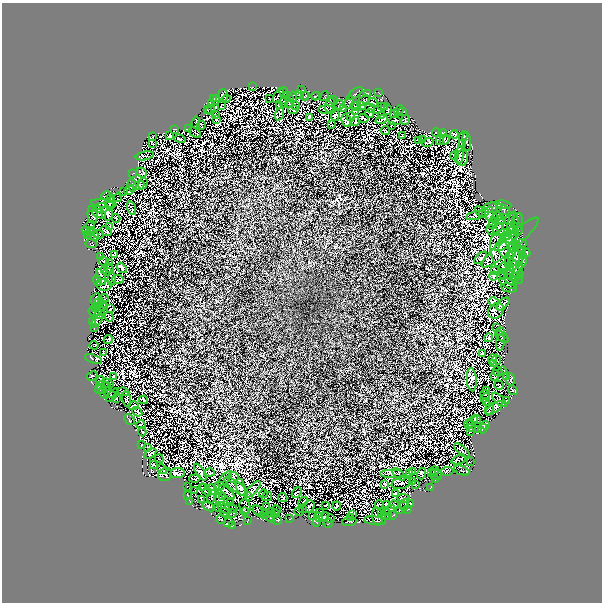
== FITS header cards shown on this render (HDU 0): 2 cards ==
NAXIS1  =                  600 /
NAXIS2  =                  600 /

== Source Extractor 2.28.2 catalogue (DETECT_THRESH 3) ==
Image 600 x 600 px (HDU 0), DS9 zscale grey, 1 PNG px = 1 image px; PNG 604 x 604 px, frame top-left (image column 1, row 600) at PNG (2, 3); each listed source drawn as its Kron ellipse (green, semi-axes under 4 px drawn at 4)
Background 0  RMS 9.8e-04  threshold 0.00295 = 3 sigma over >= 5 px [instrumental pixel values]
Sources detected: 366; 7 with non-positive FLUX_AUTO (blend fragments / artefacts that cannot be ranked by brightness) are neither listed nor drawn; the other 359 listed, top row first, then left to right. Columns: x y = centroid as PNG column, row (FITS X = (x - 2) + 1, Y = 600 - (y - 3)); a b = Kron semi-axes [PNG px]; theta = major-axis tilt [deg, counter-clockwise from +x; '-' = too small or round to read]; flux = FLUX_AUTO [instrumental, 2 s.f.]
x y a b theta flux
253 87 2 2 - 0.041
301 90 2 2 - 0.042
284 92 5 3 - 0.13
355 93 8 2 39 0.024
367 93 4 2 - 0.063
379 93 3 2 - 0.059
223 95 6 5 - 0.097
278 95 8 3 60 0.093
300 95 3 2 - 0.061
305 96 4 3 - 0.015
316 96 4 2 - 0.046
324 96 5 2 - 0.1
288 97 6 3 -39 0.077
293 97 5 3 - 0.0082
213 98 3 2 - 0.037
217 98 3 3 - 0.051
227 98 4 3 - 0.082
269 99 4 2 - 0.032
333 100 4 4 - 0.11
364 101 7 2 33 0.024
349 102 7 3 77 0.1
373 102 5 2 - 0.06
211 103 4 3 - 0.081
284 103 5 2 - 0.08
289 104 4 3 - 0.095
279 105 4 2 - 0.06
296 105 3 2 - 0.07
330 105 7 4 72 0.28
339 105 5 2 - 0.11
221 106 4 2 - 0.038
361 106 4 2 - 0.074
384 106 3 2 - 0.03
356 107 5 3 - 0.088
382 107 4 2 - 0.034
214 108 4 2 - 0.058
370 108 5 3 - 0.1
293 109 5 3 - 0.073
344 109 3 2 - 0.076
207 110 4 2 - 0.057
210 110 5 2 - 0.0023
327 110 9 4 -2 0.085
378 110 2 2 - 0.049
388 110 5 3 - 0.064
399 110 6 2 67 0.091
356 111 4 3 - 0.091
403 112 3 2 - 0.048
369 113 5 2 - 0.089
216 114 3 2 - 0.052
279 114 7 4 70 0.087
393 114 3 2 - 0.087
335 115 5 4 - 0.051
381 116 3 2 - 0.025
309 117 3 2 - 0.062
351 117 4 2 - 0.04
363 118 5 3 - 0.06
216 119 3 2 - 0.032
381 120 6 3 19 0.015
406 120 5 3 - 0.029
346 121 6 4 -64 0.098
395 121 6 3 -1 0.11
196 122 6 2 83 0.027
355 122 4 2 - 0.052
202 125 4 3 - 0.078
331 125 2 2 - 0.04
391 126 2 2 - 0.033
188 128 3 2 - 0.057
174 129 4 3 - 0.079
386 131 4 2 - 0.057
195 132 7 2 -38 0.075
437 133 4 2 - 0.032
443 133 4 3 - 0.079
454 134 4 4 - 0.063
170 135 3 2 - 0.04
152 136 3 2 - 0.032
402 136 3 2 - 0.049
463 136 5 2 - 0.082
180 139 5 2 - 0.067
418 140 3 2 - 0.047
422 140 2 2 - 0.023
440 140 5 3 - 0.056
444 140 5 4 - 0.1
427 142 6 3 15 0.12
467 142 9 2 -83 0.049
153 143 3 2 - 0.065
463 143 3 2 - 0.037
459 155 9 4 84 0.11
145 156 9 2 11 0.06
454 156 4 3 - 0.045
463 158 8 5 -89 0.14
142 172 5 4 - 0.093
133 173 3 2 - 0.041
143 184 6 4 62 0.087
132 185 6 4 -83 0.072
139 185 6 4 25 0.19
129 190 5 2 - 0.027
124 192 3 2 - 0.038
106 196 5 2 - 0.053
118 198 4 2 - 0.024
111 199 4 2 - 0.079
104 204 13 4 -7 0.13
109 205 5 2 - 0.021
503 205 8 3 -8 0.091
101 208 7 5 2 0.22
132 208 7 2 -72 0.032
492 208 10 5 4 0.21
503 209 7 4 -32 0.24
481 212 6 2 -39 0.023
107 213 7 5 -73 0.041
484 213 5 3 - 0.088
99 214 8 3 -23 0.076
489 214 7 4 -86 0.19
93 215 9 5 -85 0.037
498 215 3 2 - 0.057
475 216 8 3 14 0.14
116 218 4 2 - 0.048
495 219 5 3 - 0.039
501 220 5 3 - 0.085
509 221 9 4 62 0.091
517 221 8 5 70 0.14
513 224 12 5 84 0.35
90 225 5 2 - 0.092
493 225 3 2 - 0.05
110 226 4 2 - 0.059
499 226 8 4 60 0.14
518 226 4 3 - 0.071
503 230 11 6 1 0.18
518 230 6 3 76 0.16
86 231 5 2 - 0.062
106 231 6 3 -36 0.091
493 231 7 4 -32 0.11
91 232 4 2 - 0.011
508 233 3 2 - 0.07
513 233 6 6 - 0.16
99 234 5 3 - 0.12
88 235 3 2 - 0.062
91 236 3 2 - 0.04
95 236 5 3 - 0.056
505 237 5 4 - 0.065
506 241 14 5 42 0.22
510 243 37 7 40 0.42
92 244 6 2 -10 0.082
521 244 6 5 - 0.054
518 245 3 2 - 0.044
513 248 9 3 78 0.13
521 250 3 2 - 0.044
500 251 19 9 -80 0.55
507 251 9 7 -50 0.24
526 253 4 3 - 0.027
114 254 3 2 - 0.045
523 256 3 2 - 0.047
100 257 3 2 - 0.039
515 257 10 7 -62 0.2
481 258 8 3 44 0.07
509 259 8 2 81 0.097
103 261 5 2 - 0.066
522 262 8 4 62 0.28
110 263 4 2 - 0.031
509 266 4 3 - 0.036
109 268 5 2 - 0.077
122 268 6 2 -52 0.049
503 268 5 3 - 0.085
515 268 10 2 -71 0.13
104 270 2 2 - 0.02
494 270 3 2 - 0.047
107 271 3 2 - 0.04
510 271 3 2 - 0.059
518 273 11 2 70 0.22
521 274 3 2 - 0.035
504 275 4 3 - 0.066
509 275 2 2 - 0.031
494 276 4 3 - 0.049
101 277 8 2 -69 0.21
112 279 6 3 85 0.09
118 279 6 3 -5 0.07
517 279 7 3 -34 0.11
511 280 8 3 -38 0.13
97 281 5 2 - 0.11
508 283 9 4 -22 0.19
104 285 7 5 -8 0.13
509 288 8 4 -11 0.12
104 298 4 2 - 0.074
95 299 6 2 58 0.097
99 302 5 2 - 0.042
494 302 5 4 - 0.082
104 304 3 2 - 0.07
503 304 8 4 46 0.11
101 306 7 3 1 0.043
95 307 3 2 - 0.062
110 309 3 2 - 0.05
496 311 9 7 43 0.19
95 312 6 4 -12 0.052
99 314 5 2 - 0.0072
109 317 5 2 - 0.0086
97 320 8 3 56 0.14
93 322 3 2 - 0.039
95 327 3 2 - 0.046
497 327 4 2 - 0.031
501 332 3 2 - 0.055
502 337 8 4 -37 0.05
489 338 4 3 - 0.072
108 339 5 2 - 0.05
500 342 8 2 83 0.05
94 345 4 2 - 0.039
103 352 3 2 - 0.04
483 353 2 2 - 0.045
93 359 9 3 -18 0.25
492 359 5 2 - 0.065
497 360 5 2 - 0.0015
493 363 3 2 - 0.047
498 371 5 3 - 0.029
502 371 4 3 - 0.092
495 375 5 2 - 0.045
92 376 5 2 - 0.033
114 376 3 2 - 0.072
506 377 3 2 - 0.079
511 379 6 3 -85 0.13
472 380 12 5 -87 0.13
101 381 4 2 - 0.034
108 383 6 2 -32 0.079
102 385 6 3 10 0.044
499 385 5 2 - 0.0093
106 386 5 2 - 0.12
100 390 5 2 - 0.074
513 390 5 2 - 0.074
487 391 3 2 - 0.056
123 392 6 2 -7 0.068
104 393 6 2 -55 0.04
109 393 7 4 -33 0.056
485 394 5 3 - 0.041
112 395 8 3 49 0.051
116 398 4 2 - 0.081
485 398 5 2 - 0.025
127 399 7 3 -74 0.053
144 400 4 2 - 0.067
499 400 9 3 -45 0.15
506 401 3 2 - 0.036
486 402 3 2 - 0.054
133 406 5 2 - 0.03
494 408 10 4 36 0.23
489 409 6 2 64 0.034
137 412 5 2 - 0.062
129 420 6 2 -50 0.09
477 420 4 2 - 0.084
472 421 7 2 57 0.063
469 424 5 2 - 0.11
141 425 4 2 - 0.032
485 425 4 3 - 0.1
471 428 4 2 - 0.042
478 429 3 2 - 0.066
483 429 5 2 - 0.0019
470 431 3 2 - 0.016
142 432 4 2 - 0.051
142 445 2 2 - 0.038
148 448 3 2 - 0.046
462 451 10 3 -41 0.11
150 454 6 2 37 0.07
159 459 5 2 - 0.037
459 459 7 2 22 0.079
470 462 3 2 - 0.04
153 465 2 2 - 0.041
162 469 5 2 - 0.052
462 470 8 2 -21 0.045
435 471 5 2 - 0.054
447 471 6 3 6 0.092
200 472 9 3 -56 0.075
412 472 3 2 - 0.07
177 473 7 5 6 0.15
209 473 5 3 - 0.087
392 473 12 2 0 0.13
409 473 3 3 - 0.066
421 473 6 3 71 0.063
431 473 3 2 - 0.088
399 474 8 3 -45 0.13
165 475 7 6 - 0.07
436 475 6 5 - 0.066
233 477 5 5 - 0.13
195 478 6 4 13 0.025
225 479 9 2 49 0.091
436 479 2 2 - 0.033
412 481 3 2 - 0.039
401 483 10 5 12 0.14
385 484 4 2 - 0.051
415 485 2 2 - 0.0037
219 486 5 2 - 0.055
236 486 14 5 -36 0.2
187 487 3 2 - 0.031
202 487 3 2 - 0.039
241 487 9 4 -74 0.18
430 488 3 2 - 0.054
253 489 10 3 47 0.12
195 490 2 2 - 0.029
206 490 7 4 -52 0.081
213 490 6 4 -46 0.17
227 492 9 2 -42 0.12
297 493 6 3 52 0.061
395 493 4 2 - 0.054
263 494 4 2 - 0.056
188 496 4 2 - 0.049
222 496 3 3 - 0.063
267 496 5 2 - 0.047
212 497 7 3 73 0.042
249 497 3 2 - 0.034
283 497 5 2 - 0.039
403 498 6 2 -10 0.083
202 499 4 3 - 0.025
219 499 7 4 -59 0.16
190 501 4 2 - 0.068
231 502 3 2 - 0.051
303 502 5 4 - 0.033
410 503 2 2 - 0.06
379 504 4 2 - 0.034
386 504 3 2 - 0.028
326 505 3 2 - 0.047
394 505 4 2 - 0.047
404 505 6 2 69 0.074
266 506 3 2 - 0.023
337 506 4 2 - 0.05
209 507 6 3 -22 0.11
218 507 4 2 - 0.0047
245 507 7 5 -75 0.0035
309 507 7 5 51 0.11
224 508 8 3 -36 0.044
231 508 6 2 -26 0.14
392 508 3 2 - 0.089
302 509 3 2 - 0.027
408 509 4 2 - 0.071
276 510 4 3 - 0.057
400 510 3 2 - 0.054
245 511 4 3 - 0.046
258 511 6 2 -46 0.019
381 511 3 2 - 0.045
225 512 5 2 - 0.085
270 512 2 2 - 0.03
299 512 5 2 - 0.049
319 512 3 2 - 0.062
232 513 4 2 - 0.045
386 513 3 2 - 0.046
264 514 5 2 - 0.04
275 514 5 2 - 0.065
353 514 3 2 - 0.053
393 515 3 2 - 0.045
313 516 4 2 - 0.077
378 516 9 5 -82 0.21
388 516 2 2 - 0.045
270 517 6 2 -41 0.017
318 517 4 2 - 0.081
324 517 5 3 - 0.085
330 518 3 2 - 0.029
351 518 3 2 - 0.013
221 519 5 2 - 0.14
290 519 3 2 - 0.067
277 520 5 2 - 0.065
247 521 3 2 - 0.032
375 521 11 3 -6 0.15
317 522 5 2 - 0.032
349 522 7 3 5 0.058
228 523 4 2 - 0.089
328 523 4 2 - 0.0077
233 525 3 2 - 0.052
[7 non-positive-flux detections neither listed nor drawn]